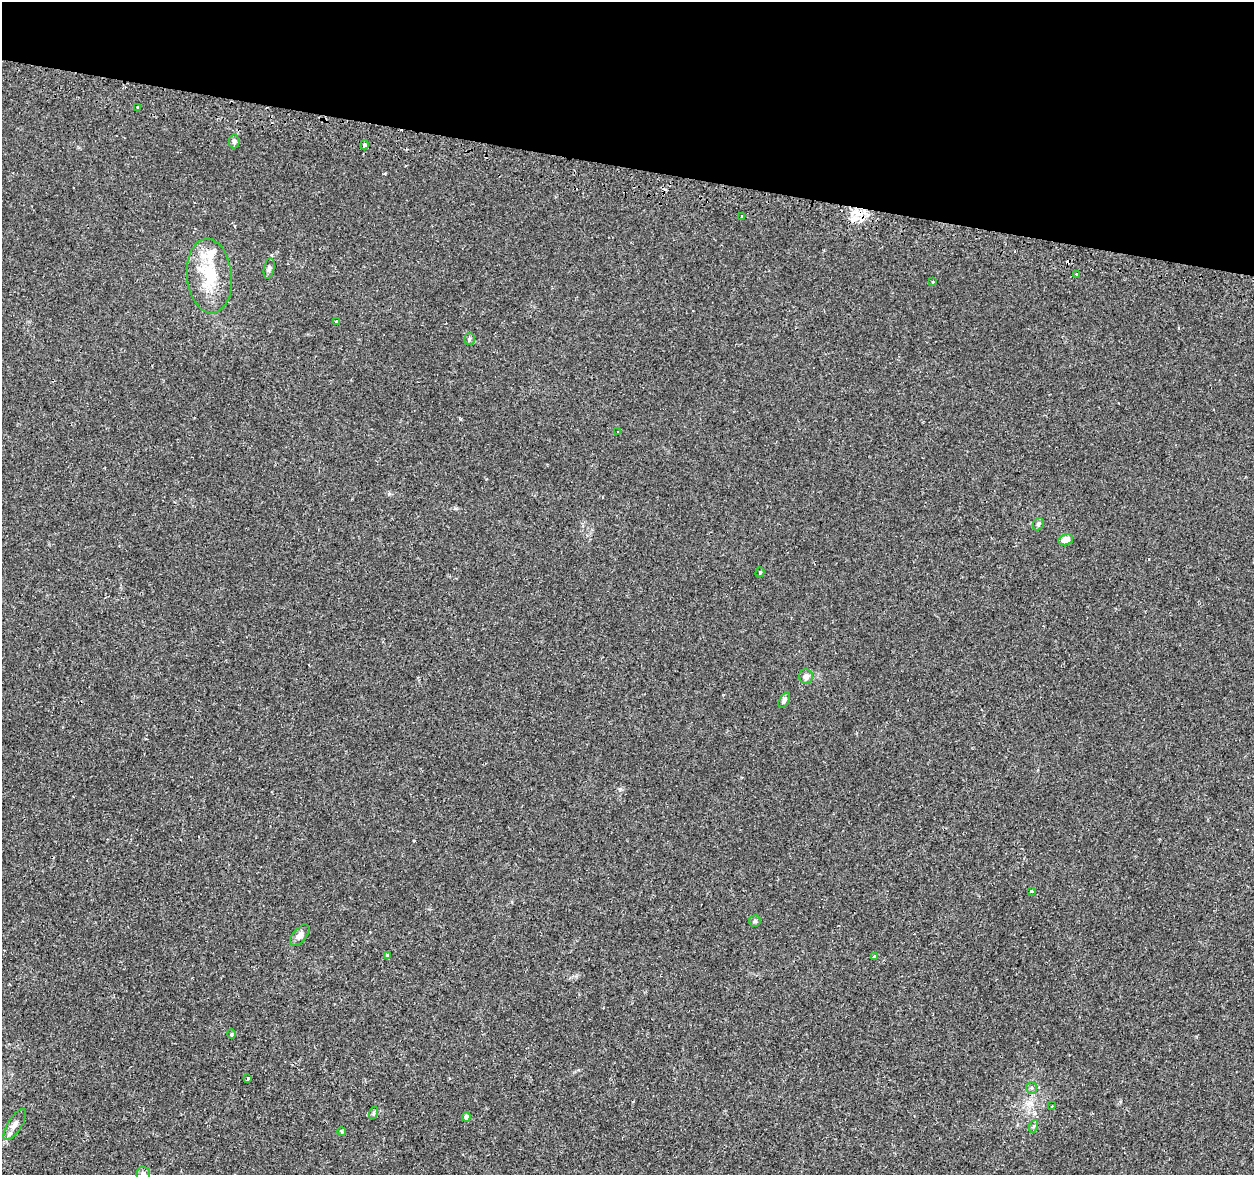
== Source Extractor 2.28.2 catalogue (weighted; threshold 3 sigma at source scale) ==
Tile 2 of 4 x 4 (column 2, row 1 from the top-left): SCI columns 1298-2549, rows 3848-5020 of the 5090 x 5288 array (HDU 1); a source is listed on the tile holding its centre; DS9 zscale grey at full resolution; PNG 1256 x 1177 px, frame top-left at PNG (2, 2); each listed source drawn as its Kron ellipse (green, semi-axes under 4 px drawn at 4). Shown black and unused: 14% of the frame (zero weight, under 2 of 3 exposures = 3% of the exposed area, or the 3 px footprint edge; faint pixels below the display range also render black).
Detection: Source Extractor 2.28.2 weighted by HDU 2 'WHT'; one run over the whole footprint, this tile lists its part. Background 0.00636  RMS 0.0022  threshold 0.0097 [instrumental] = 3 sigma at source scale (4.5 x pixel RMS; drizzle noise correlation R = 1.50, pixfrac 1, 0.0396/0.0396 arcsec/px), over >= 5 px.
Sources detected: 37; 5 cosmic-ray / hot-pixel residue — neither listed nor drawn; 1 inside a brighter listed object's ellipse — not listed separately; the other 31 listed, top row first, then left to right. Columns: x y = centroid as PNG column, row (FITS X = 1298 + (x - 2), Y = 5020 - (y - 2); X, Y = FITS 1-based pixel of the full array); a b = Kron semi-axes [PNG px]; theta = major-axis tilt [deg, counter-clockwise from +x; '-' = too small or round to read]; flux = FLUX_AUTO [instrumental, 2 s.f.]
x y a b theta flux
138 107 3 3 - 1.4
234 141 7 5 -88 0.48
364 145 4 3 - 2.4
741 216 3 3 - 2.6
269 268 10 5 80 0.6
1076 275 3 3 - 1.2
209 276 37 22 -84 10
933 281 3 3 - 0.54
336 321 3 3 - 0.31
469 339 6 5 - 0.34
618 432 3 2 - 0.31
1038 524 6 5 - 0.47
1066 540 7 5 13 2
760 572 5 4 - 0.28
806 676 7 7 - 0.98
784 700 8 4 62 0.58
1032 891 3 3 - 0.33
755 921 6 5 - 0.4
300 935 13 6 50 0.97
387 955 4 3 - 0.2
875 957 3 3 - 0.97
231 1034 4 4 - 0.23
248 1078 3 3 - 0.35
1031 1088 6 5 - 0.34
1052 1106 3 2 - 0.19
373 1113 6 4 71 0.34
466 1117 5 4 - 1.1
15 1125 18 7 58 1.2
1034 1126 6 4 70 0.36
342 1132 4 3 - 0.23
143 1174 7 7 - 0.55
Isophote crosses this tile's border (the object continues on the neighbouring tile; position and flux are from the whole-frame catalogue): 1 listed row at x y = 143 1174